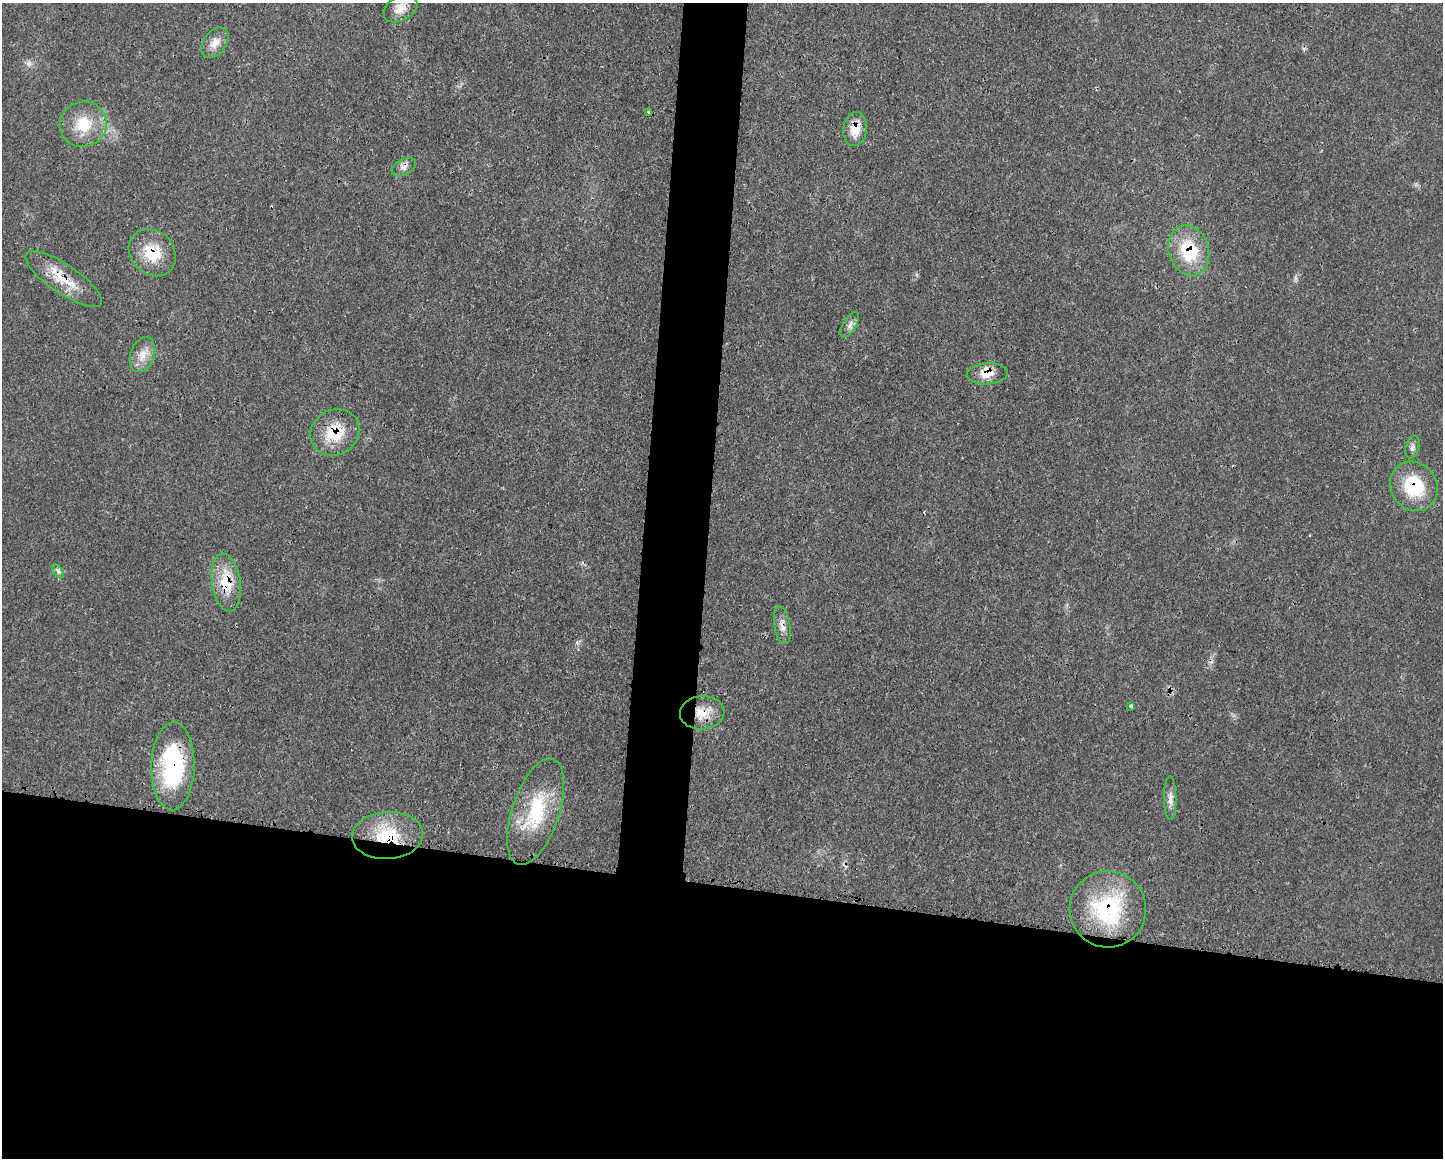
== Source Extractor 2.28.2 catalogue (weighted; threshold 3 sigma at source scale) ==
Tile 11 of 3 x 4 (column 2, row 4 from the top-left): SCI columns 1561-3001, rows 15-1170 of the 4676 x 4644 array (HDU 1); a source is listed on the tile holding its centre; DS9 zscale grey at full resolution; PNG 1445 x 1160 px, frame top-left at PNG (2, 3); each listed source drawn as its Kron ellipse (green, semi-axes under 4 px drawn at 4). Shown black and unused: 27% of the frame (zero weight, under 3 of 4 exposures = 1% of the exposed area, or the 3 px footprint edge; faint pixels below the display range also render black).
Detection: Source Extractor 2.28.2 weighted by HDU 2 'WHT'; one run over the whole footprint, this tile lists its part. Background 0.0211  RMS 0.0023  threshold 0.0104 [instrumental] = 3 sigma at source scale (4.5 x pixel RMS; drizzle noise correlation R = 1.50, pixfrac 1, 0.05/0.05 arcsec/px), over >= 5 px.
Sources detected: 27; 1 too faint to see at this stretch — neither listed nor drawn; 1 inside a brighter listed object's ellipse — not listed separately; the other 25 listed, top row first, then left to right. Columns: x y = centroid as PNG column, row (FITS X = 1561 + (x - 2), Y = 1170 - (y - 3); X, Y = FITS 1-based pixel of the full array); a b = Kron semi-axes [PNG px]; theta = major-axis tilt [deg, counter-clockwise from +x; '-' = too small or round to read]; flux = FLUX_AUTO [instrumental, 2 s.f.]
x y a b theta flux
400 8 18 12 31 2.7
215 43 17 11 55 2.4
649 112 3 3 - 0.32
83 124 23 22 - 7.7
855 129 17 12 82 3.9
404 167 13 8 28 1.3
1189 250 26 20 -71 12
152 253 25 21 -45 7.9
64 279 45 14 -34 6.8
850 325 15 6 59 1.1
142 355 18 11 72 3
987 374 20 10 3 3.2
335 432 25 22 31 8.4
1412 447 11 6 71 0.89
1414 486 25 23 -53 13
58 571 7 4 -47 0.59
226 582 29 14 -82 7.5
782 625 19 8 -81 1.7
1131 706 4 3 - 0.58
702 713 22 16 4 4.8
173 766 44 21 89 26
1170 798 22 6 -89 1.5
536 812 55 23 71 15
388 835 35 23 3 13
1108 909 38 38 - 23
Overlapping masked pixels (flux is a lower limit): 13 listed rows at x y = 855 129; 1189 250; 152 253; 64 279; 987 374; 335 432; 1414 486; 226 582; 782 625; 702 713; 173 766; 388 835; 1108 909